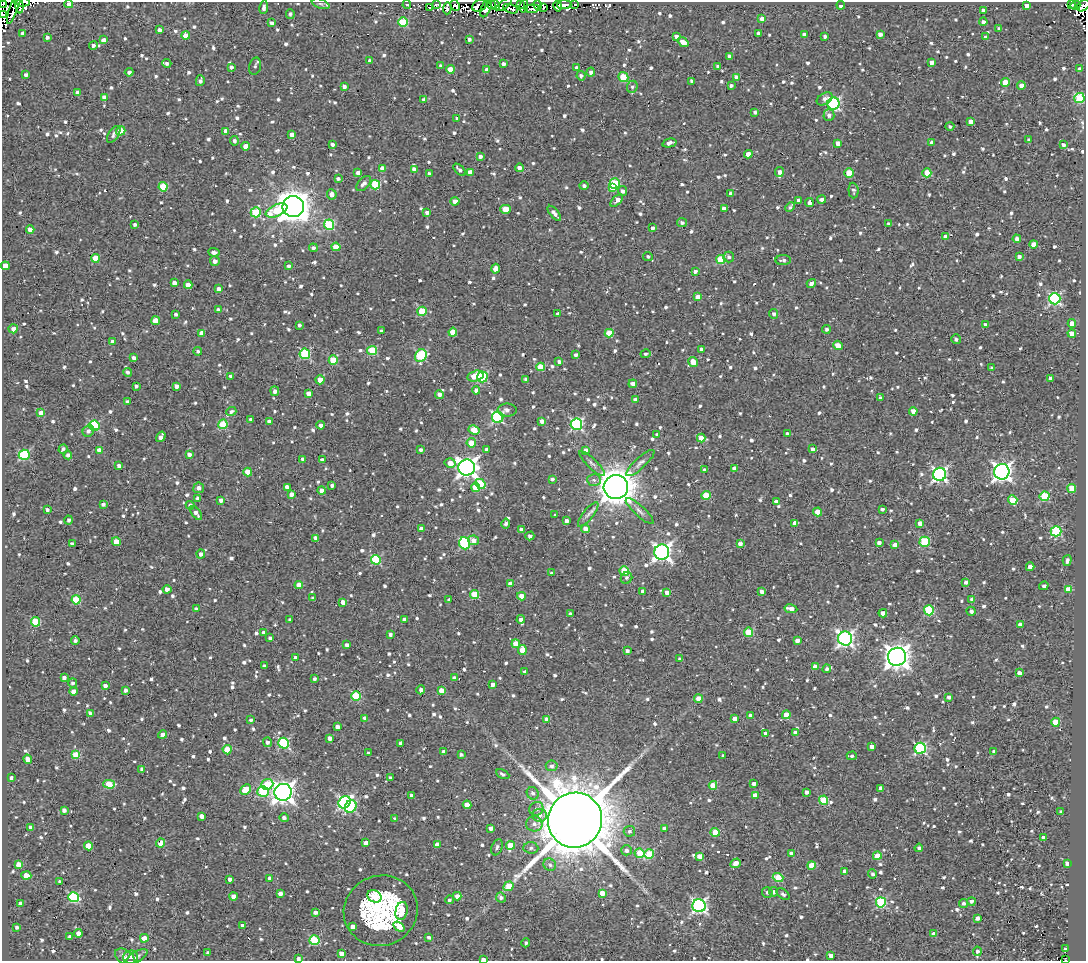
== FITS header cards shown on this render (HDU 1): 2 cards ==
NAXIS1  =                 1084
NAXIS2  =                  959

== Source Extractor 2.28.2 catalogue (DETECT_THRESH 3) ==
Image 1084 x 959 px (HDU 1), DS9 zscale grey, 1 PNG px = 1 image px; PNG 1088 x 963 px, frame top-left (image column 1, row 959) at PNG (2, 2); each listed source drawn as its Kron ellipse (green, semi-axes under 4 px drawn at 4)
Background 2.1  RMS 4.9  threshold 14.6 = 3 sigma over >= 5 px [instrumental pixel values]
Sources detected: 1267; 6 with non-positive FLUX_AUTO (blend fragments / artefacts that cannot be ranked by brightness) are neither listed nor drawn; of the other 1261, the 500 brightest by FLUX_AUTO listed and drawn (761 fainter detections omitted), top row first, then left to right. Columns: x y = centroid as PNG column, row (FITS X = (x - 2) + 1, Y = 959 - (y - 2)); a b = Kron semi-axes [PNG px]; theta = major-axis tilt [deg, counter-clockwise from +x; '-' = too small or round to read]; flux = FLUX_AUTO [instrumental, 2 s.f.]
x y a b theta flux
23 2 7 2 1 7.8e+03
3 4 3 2 - 3.3e+03
19 4 9 3 -81 6.9e+03
69 4 4 4 - 1.7e+03
320 4 9 4 -21 8.0e+02
491 4 4 2 - 9.2e+02
504 4 9 3 36 2.3e+03
520 4 3 3 - 3.5e+03
575 4 3 3 - 1.1e+03
1071 4 3 3 - 1.9e+03
407 5 4 3 - 1.6e+03
436 5 4 3 - 8.2e+02
455 5 6 4 -63 2.1e+03
495 5 6 4 -61 3.5e+03
538 5 4 3 - 1.1e+04
564 5 7 3 4 9.6e+03
841 5 4 3 - 2.2e+03
1075 5 5 3 - 3.1e+03
480 6 8 5 34 2.4e+03
524 6 7 2 78 1.6e+03
558 6 5 4 - 4.3e+03
1026 6 4 4 - 1.5e+03
1083 6 7 5 32 3.1e+03
14 7 18 4 71 2.3e+03
264 7 7 4 82 1.4e+03
430 7 4 3 - 9.2e+02
447 8 6 3 87 9.8e+02
486 8 9 4 67 4.8e+03
544 8 4 2 - 9.9e+02
511 9 8 3 -17 1.4e+03
532 9 7 3 5 1.5e+03
983 10 4 3 - 1.0e+03
2 14 3 2 - 1.4e+03
290 14 5 3 - 9.1e+02
762 19 4 4 - 1.8e+03
403 22 5 4 - 1.5e+04
983 22 4 4 - 1.5e+03
271 23 4 3 - 9.2e+02
999 29 4 3 - 1.6e+03
159 30 4 3 - 1.6e+03
23 33 4 4 - 1.2e+03
758 33 4 3 - 9.0e+02
880 34 4 4 - 1.5e+03
186 35 4 4 - 4.2e+03
804 35 4 4 - 2.1e+03
676 36 4 3 - 1.6e+03
825 36 4 3 - 8.4e+02
47 37 4 3 - 9.5e+02
985 37 4 3 - 9.2e+02
469 39 3 3 - 9.4e+02
103 40 4 4 - 1.8e+03
683 42 6 4 -37 3.0e+03
93 45 4 4 - 1.2e+03
729 56 4 3 - 1.0e+03
370 61 4 3 - 1.2e+03
167 63 4 4 - 9.7e+02
931 63 4 4 - 1.9e+03
503 64 4 3 - 1.1e+03
255 66 9 5 76 7.8e+02
441 66 4 4 - 1.1e+03
718 66 4 3 - 1.3e+03
231 67 4 4 - 1.2e+03
577 68 3 3 - 1.4e+03
450 69 4 4 - 4.9e+03
1080 69 4 3 - 1.3e+03
487 70 4 4 - 2.0e+03
129 72 4 4 - 1.1e+03
591 72 4 4 - 1.1e+03
26 75 4 3 - 1.1e+03
581 76 4 4 - 1.1e+03
623 77 5 4 - 1.2e+04
737 77 4 4 - 2.4e+03
200 81 5 3 - 1.2e+03
692 81 4 3 - 9.0e+02
1005 83 4 4 - 6.6e+03
1021 85 4 4 - 2.3e+03
344 86 4 3 - 1.3e+03
731 86 4 3 - 8.5e+02
632 87 6 5 - 7.9e+02
77 93 4 4 - 1.3e+03
104 97 4 4 - 1.8e+03
1079 98 5 5 - 2.2e+04
424 99 4 4 - 8.7e+02
825 99 8 5 31 1.7e+03
833 103 6 6 - 5.3e+04
755 112 4 3 - 8.2e+02
829 115 6 5 - 1.4e+03
457 118 3 3 - 8.8e+02
971 122 4 4 - 2.5e+03
950 126 4 4 - 7.8e+02
121 131 5 4 - 7.1e+03
226 131 4 4 - 2.4e+03
114 134 9 5 56 1.2e+03
292 134 4 4 - 2.7e+03
1029 140 4 3 - 1.2e+03
234 141 4 4 - 1.0e+03
932 142 4 3 - 1.2e+03
669 143 7 3 14 1.7e+03
838 143 4 4 - 2.0e+03
332 144 3 3 - 9.5e+02
1063 145 4 4 - 1.0e+03
246 146 4 4 - 3.8e+03
748 154 4 4 - 3.2e+03
480 156 4 4 - 1.3e+03
382 168 4 4 - 3.0e+03
519 168 4 4 - 1.5e+03
414 169 4 4 - 1.9e+03
459 170 7 3 -44 1.1e+03
470 172 4 4 - 2.3e+03
779 172 5 4 - 1.7e+03
358 173 4 4 - 1.6e+03
849 173 4 4 - 1.0e+04
927 173 4 4 - 8.2e+03
429 174 3 3 - 9.2e+02
338 179 4 3 - 9.6e+02
364 183 9 5 48 1.8e+03
615 183 5 5 - 1.9e+04
375 185 5 5 - 1.9e+04
584 186 5 4 - 9.2e+02
163 187 5 4 - 1.1e+04
613 188 4 3 - 4.3e+03
853 190 8 5 -86 8.5e+02
623 191 5 4 - 1.0e+03
332 194 5 4 - 2.2e+03
730 194 4 4 - 9.3e+02
798 200 3 3 - 1.0e+03
822 200 4 4 - 1.4e+03
455 201 4 4 - 2.5e+03
617 201 8 4 43 3.0e+03
809 203 4 3 - 1.6e+03
293 207 11 10 - 6.3e+05
790 207 5 4 - 8.8e+02
724 208 4 4 - 2.3e+03
506 209 5 4 - 6.1e+03
276 210 11 5 24 1.3e+04
256 212 5 5 - 1.6e+04
427 212 4 3 - 1.3e+03
554 213 9 4 -50 2.0e+03
682 222 5 4 - 1.0e+03
888 224 4 3 - 9.0e+02
135 225 4 3 - 9.2e+02
329 225 5 5 - 2.3e+04
652 228 4 4 - 1.1e+03
30 230 4 4 - 3.2e+03
946 237 4 4 - 2.6e+03
1017 239 4 4 - 1.5e+03
1033 244 4 4 - 2.8e+03
336 247 4 4 - 5.6e+03
313 248 4 4 - 8.8e+02
214 252 6 4 -5 1.5e+03
1019 256 4 3 - 9.2e+02
648 257 5 4 - 8.1e+02
729 257 5 5 - 1.0e+03
95 258 4 4 - 8.2e+03
721 260 4 4 - 1.1e+04
783 260 8 5 2 1.2e+03
215 261 5 5 - 1.7e+03
5 266 4 4 - 3.9e+03
289 266 3 3 - 8.7e+02
495 269 5 4 - 2.6e+03
695 271 4 3 - 1.0e+03
174 283 4 4 - 1.9e+03
811 283 5 3 - 1.8e+03
188 285 4 4 - 3.1e+03
219 289 4 4 - 1.7e+03
697 297 4 4 - 4.0e+03
1055 299 6 5 - 5.1e+04
218 310 4 4 - 1.5e+03
422 311 5 4 - 1.3e+04
175 314 3 3 - 8.2e+02
558 314 3 3 - 9.0e+02
774 314 5 4 - 1.1e+03
156 321 4 4 - 5.7e+03
1072 323 4 4 - 3.4e+03
299 325 3 3 - 9.7e+02
986 325 4 4 - 2.0e+03
13 329 4 4 - 1.8e+03
826 329 4 4 - 8.6e+02
381 331 3 3 - 7.9e+02
453 332 4 4 - 6.5e+03
202 333 4 4 - 3.2e+03
609 333 4 4 - 8.5e+03
1072 334 4 4 - 3.2e+03
956 339 5 4 - 9.9e+02
113 342 4 3 - 2.0e+03
838 345 5 4 - 3.0e+03
701 349 3 3 - 1.0e+03
372 350 5 4 - 1.5e+04
198 351 4 4 - 8.2e+02
305 354 5 5 - 2.4e+04
645 354 5 4 - 9.0e+02
576 355 3 3 - 9.0e+02
421 356 6 5 - 2.5e+04
134 358 4 3 - 1.2e+03
333 360 4 4 - 1.1e+04
559 362 3 3 - 8.7e+02
693 362 5 4 - 4.1e+03
540 367 4 4 - 7.0e+03
992 368 4 3 - 8.4e+02
128 372 4 3 - 9.8e+02
230 376 3 3 - 9.6e+02
475 376 8 5 14 6.4e+03
482 377 5 5 - 2.3e+04
1050 378 4 3 - 1.2e+03
526 379 4 3 - 9.3e+02
320 380 4 4 - 5.0e+03
633 384 4 4 - 1.7e+03
136 386 3 3 - 8.8e+02
176 386 4 3 - 1.7e+03
476 390 4 4 - 1.8e+03
275 391 5 4 - 1.3e+03
309 393 4 4 - 2.1e+03
439 394 4 4 - 2.0e+03
880 398 3 3 - 8.0e+02
635 400 4 4 - 1.5e+03
127 402 4 3 - 8.5e+02
507 410 10 6 0 1.4e+03
231 411 5 4 - 8.4e+02
913 411 4 4 - 2.6e+03
41 413 4 3 - 3.3e+03
498 417 6 5 - 4.0e+04
251 419 4 3 - 8.6e+02
542 421 4 4 - 1.7e+03
269 422 4 3 - 1.3e+03
223 424 5 4 - 1.3e+04
576 424 6 5 - 5.1e+04
321 425 4 3 - 2.0e+03
94 426 5 5 - 2.6e+04
474 430 5 4 - 9.5e+03
88 431 6 5 - 1.3e+03
787 434 4 3 - 1.3e+03
657 435 4 4 - 8.3e+02
161 437 5 4 - 1.9e+03
701 438 4 4 - 4.8e+03
471 443 5 4 - 4.0e+03
63 449 5 3 - 8.8e+02
487 449 4 4 - 1.0e+03
813 449 4 3 - 1.4e+03
99 450 4 4 - 3.3e+03
421 450 4 3 - 9.5e+02
586 450 4 4 - 1.9e+03
189 454 4 3 - 1.4e+03
24 455 5 5 - 2.5e+04
68 455 4 4 - 1.1e+03
302 459 4 3 - 9.1e+02
322 460 4 3 - 1.2e+03
450 463 5 5 - 2.8e+03
640 463 18 5 42 1.6e+03
592 464 17 5 -44 1.3e+03
119 466 4 4 - 1.2e+03
467 467 8 8 - 1.9e+05
734 468 4 4 - 2.5e+03
704 470 4 4 - 9.5e+02
248 472 4 4 - 6.4e+03
1002 472 8 7 - 1.6e+05
940 474 6 6 - 8.0e+04
552 479 4 3 - 8.9e+02
594 480 7 6 - 1.1e+03
480 484 5 5 - 1.3e+04
332 485 4 3 - 9.8e+02
287 487 4 3 - 2.1e+03
476 487 4 4 - 6.2e+03
616 487 12 12 - 7.0e+05
199 488 5 5 - 1.8e+03
1072 488 4 4 - 9.2e+03
322 491 4 4 - 2.6e+03
291 494 4 4 - 1.6e+03
706 495 4 4 - 1.2e+04
1045 496 5 4 - 1.8e+04
198 498 4 4 - 1.5e+03
221 500 4 3 - 1.7e+03
1013 500 5 4 - 9.8e+03
776 502 4 3 - 1.5e+03
103 504 4 3 - 1.1e+03
190 505 4 4 - 1.1e+03
882 509 4 3 - 8.3e+02
47 510 3 3 - 9.3e+02
640 511 18 5 -43 1.6e+03
818 512 4 4 - 6.5e+03
196 513 8 4 -55 1.5e+03
588 514 15 5 52 1.5e+03
555 515 3 3 - 1.5e+03
69 520 4 4 - 7.9e+02
566 521 4 3 - 1.6e+03
795 523 4 4 - 1.7e+03
920 523 4 4 - 2.5e+03
506 524 5 3 - 8.8e+02
421 529 4 4 - 2.7e+03
521 529 4 4 - 1.4e+03
585 529 4 4 - 5.3e+03
1056 531 5 5 - 2.9e+04
530 536 4 3 - 1.1e+03
316 538 4 4 - 1.9e+03
473 540 5 4 - 2.5e+03
116 542 4 4 - 4.1e+03
925 542 5 5 - 2.3e+04
465 543 6 5 - 3.1e+04
879 543 4 4 - 1.5e+03
72 544 4 3 - 1.4e+03
740 544 4 3 - 2.0e+03
895 545 4 4 - 2.7e+03
662 552 7 7 - 1.3e+05
201 554 4 4 - 1.5e+03
376 560 5 4 - 2.0e+04
1067 560 5 4 - 1.1e+03
1030 567 4 4 - 2.1e+03
624 571 5 4 - 1.2e+04
552 573 3 3 - 7.8e+02
627 578 6 5 - 8.2e+02
966 582 4 3 - 9.5e+02
510 584 4 4 - 2.7e+03
299 585 4 4 - 5.3e+03
1044 586 5 3 - 8.4e+02
167 589 4 4 - 1.8e+03
1068 589 4 4 - 4.8e+03
643 591 4 3 - 1.5e+03
667 592 4 4 - 1.9e+03
762 592 4 4 - 1.5e+03
475 594 4 4 - 1.1e+04
521 596 4 4 - 3.4e+03
313 598 4 3 - 9.1e+02
972 599 4 4 - 1.2e+03
76 600 4 4 - 1.4e+04
449 600 4 3 - 9.3e+02
343 602 4 4 - 2.2e+03
196 609 4 4 - 1.1e+03
791 609 6 3 -10 2.7e+03
929 610 5 5 - 1.8e+04
971 611 4 4 - 1.1e+03
883 613 4 4 - 2.3e+03
570 614 4 3 - 9.1e+02
404 619 4 3 - 1.2e+03
521 619 4 4 - 1.5e+03
290 620 4 3 - 8.9e+02
36 622 5 4 - 1.2e+04
1020 624 4 3 - 1.8e+03
263 632 4 4 - 9.2e+02
748 632 5 4 - 1.3e+04
390 634 3 3 - 8.8e+02
270 638 4 3 - 8.3e+02
845 639 7 7 - 1.0e+05
75 640 4 3 - 9.5e+02
797 640 4 4 - 1.9e+03
516 644 4 4 - 4.9e+03
347 645 4 4 - 1.0e+03
522 650 5 4 - 5.0e+03
627 651 4 3 - 1.1e+03
897 657 9 9 - 3.1e+05
295 658 3 3 - 1.4e+03
680 659 4 3 - 1.2e+03
264 666 4 3 - 8.8e+02
815 667 4 4 - 3.6e+03
827 669 4 4 - 8.4e+02
524 672 4 3 - 8.3e+02
1019 673 4 3 - 2.0e+03
64 678 4 4 - 1.3e+03
454 678 4 3 - 1.1e+03
314 679 4 3 - 9.5e+02
73 683 5 4 - 7.9e+02
493 684 4 3 - 1.5e+03
105 686 4 3 - 1.3e+03
126 690 4 3 - 1.1e+03
421 690 4 3 - 1.4e+03
73 691 4 4 - 2.9e+03
441 691 4 4 - 3.5e+03
356 696 5 4 - 1.5e+04
949 697 4 4 - 1.2e+03
698 699 4 4 - 4.4e+03
90 713 4 3 - 1.0e+03
786 715 4 4 - 5.2e+03
750 716 4 4 - 1.6e+03
365 718 3 3 - 1.1e+03
547 719 4 4 - 2.0e+03
735 719 4 4 - 2.8e+03
251 720 4 4 - 8.0e+02
1056 722 4 4 - 9.0e+03
337 727 4 3 - 1.7e+03
795 733 4 4 - 1.9e+03
766 734 4 4 - 2.4e+03
163 735 4 4 - 1.9e+03
330 738 4 4 - 1.4e+03
267 742 5 4 - 1.3e+03
284 743 5 5 - 3.1e+04
401 743 4 4 - 1.3e+03
872 746 4 4 - 2.0e+03
920 748 5 5 - 4.4e+04
227 750 4 4 - 7.5e+03
994 751 4 3 - 1.2e+03
444 752 4 3 - 2.1e+03
368 753 3 3 - 8.0e+02
76 755 4 4 - 9.9e+03
461 755 4 3 - 8.1e+02
723 756 3 3 - 8.2e+02
852 756 5 4 - 8.4e+02
28 759 5 4 - 2.4e+03
552 766 6 5 - 1.1e+03
142 769 4 4 - 1.5e+03
503 774 7 4 -27 9.5e+02
11 778 4 3 - 8.2e+02
390 778 3 3 - 8.4e+02
109 784 6 4 -3 9.9e+03
267 784 6 5 - 1.1e+04
754 784 4 3 - 1.6e+03
713 785 4 4 - 6.4e+03
881 788 4 4 - 2.2e+03
246 790 6 4 44 8.5e+03
263 792 5 5 - 1.9e+04
283 792 8 8 - 2.5e+05
807 792 4 4 - 1.5e+03
533 793 6 5 - 1.1e+03
411 795 3 3 - 8.9e+02
755 795 4 4 - 4.2e+03
824 800 4 4 - 1.4e+04
345 802 6 5 - 6.5e+04
467 805 4 4 - 4.1e+03
351 806 6 5 - 2.4e+04
536 809 7 6 - 1.4e+03
64 810 4 4 - 1.2e+03
1061 812 4 3 - 9.3e+02
540 815 7 6 - 1.8e+03
201 816 4 3 - 1.5e+03
284 818 5 4 - 1.0e+03
394 818 3 3 - 2.7e+03
575 820 28 27 - 2.5e+06
534 824 8 7 - 1.7e+03
30 827 4 4 - 9.2e+02
490 828 4 3 - 1.2e+03
664 828 4 3 - 1.7e+03
629 831 6 5 - 8.5e+02
715 832 4 4 - 9.7e+03
1043 838 4 3 - 2.2e+03
161 843 4 4 - 6.3e+03
366 843 4 4 - 2.9e+03
437 844 4 4 - 2.6e+03
510 845 4 4 - 6.1e+03
88 846 4 4 - 6.1e+03
497 847 8 5 69 1.0e+03
531 848 7 5 -5 9.7e+02
919 848 4 4 - 9.1e+02
626 850 5 5 - 1.2e+03
640 853 5 4 - 1.2e+04
649 854 5 4 - 1.3e+04
792 854 4 4 - 2.5e+03
699 856 4 4 - 2.7e+03
877 856 4 4 - 6.8e+03
736 863 5 4 - 2.7e+03
1067 863 4 3 - 2.0e+03
18 864 4 4 - 2.5e+03
550 865 7 6 - 1.2e+03
811 865 4 4 - 6.0e+03
845 871 4 4 - 2.3e+03
872 874 4 4 - 8.1e+02
26 876 5 4 - 3.8e+03
778 877 5 4 - 1.1e+04
270 878 4 4 - 2.4e+03
230 879 4 3 - 1.4e+03
60 882 4 3 - 1.4e+03
508 886 5 4 - 7.3e+03
774 892 5 4 - 1.0e+03
280 893 4 4 - 1.7e+03
602 893 4 4 - 3.7e+03
767 893 5 5 - 8.2e+02
783 894 7 4 -39 8.5e+02
233 896 4 4 - 2.2e+03
374 896 7 6 - 2.5e+03
457 896 4 4 - 2.4e+03
73 897 5 5 - 2.7e+04
501 898 5 4 - 1.1e+03
449 900 4 4 - 8.3e+02
971 901 4 4 - 9.7e+02
881 902 5 5 - 3.1e+04
20 903 3 3 - 8.6e+02
963 903 4 4 - 8.7e+02
699 906 6 6 - 8.5e+04
381 911 37 35 21 5.9e+04
402 911 9 6 78 3.1e+03
315 912 4 4 - 1.5e+03
977 918 4 3 - 1.4e+03
243 926 4 4 - 2.0e+03
353 926 4 4 - 2.0e+03
17 927 3 3 - 9.0e+02
399 927 6 4 -34 5.2e+03
78 933 4 4 - 2.9e+03
934 934 4 4 - 2.7e+03
70 937 4 4 - 1.2e+03
429 937 4 3 - 9.3e+02
144 938 4 4 - 3.8e+03
314 940 5 4 - 2.2e+04
526 943 4 3 - 8.7e+02
1065 949 3 3 - 8.4e+02
977 951 4 4 - 1.1e+03
208 952 4 3 - 8.2e+02
341 953 4 4 - 2.7e+03
831 956 4 4 - 2.8e+03
125 957 11 7 -33 1.3e+03
130 957 7 6 - 9.4e+02
136 957 12 5 30 9.5e+02
298 959 4 3 - 1.1e+03
483 959 4 2 - 1.8e+03
1066 960 3 2 - 8.0e+02
At the frame edge (FLAGS 8, measured only in part): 9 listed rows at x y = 23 2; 3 4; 69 4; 1083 6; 2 14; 5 266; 298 959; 483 959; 1066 960
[761 fainter detections neither listed nor drawn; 6 non-positive-flux detections neither listed nor drawn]